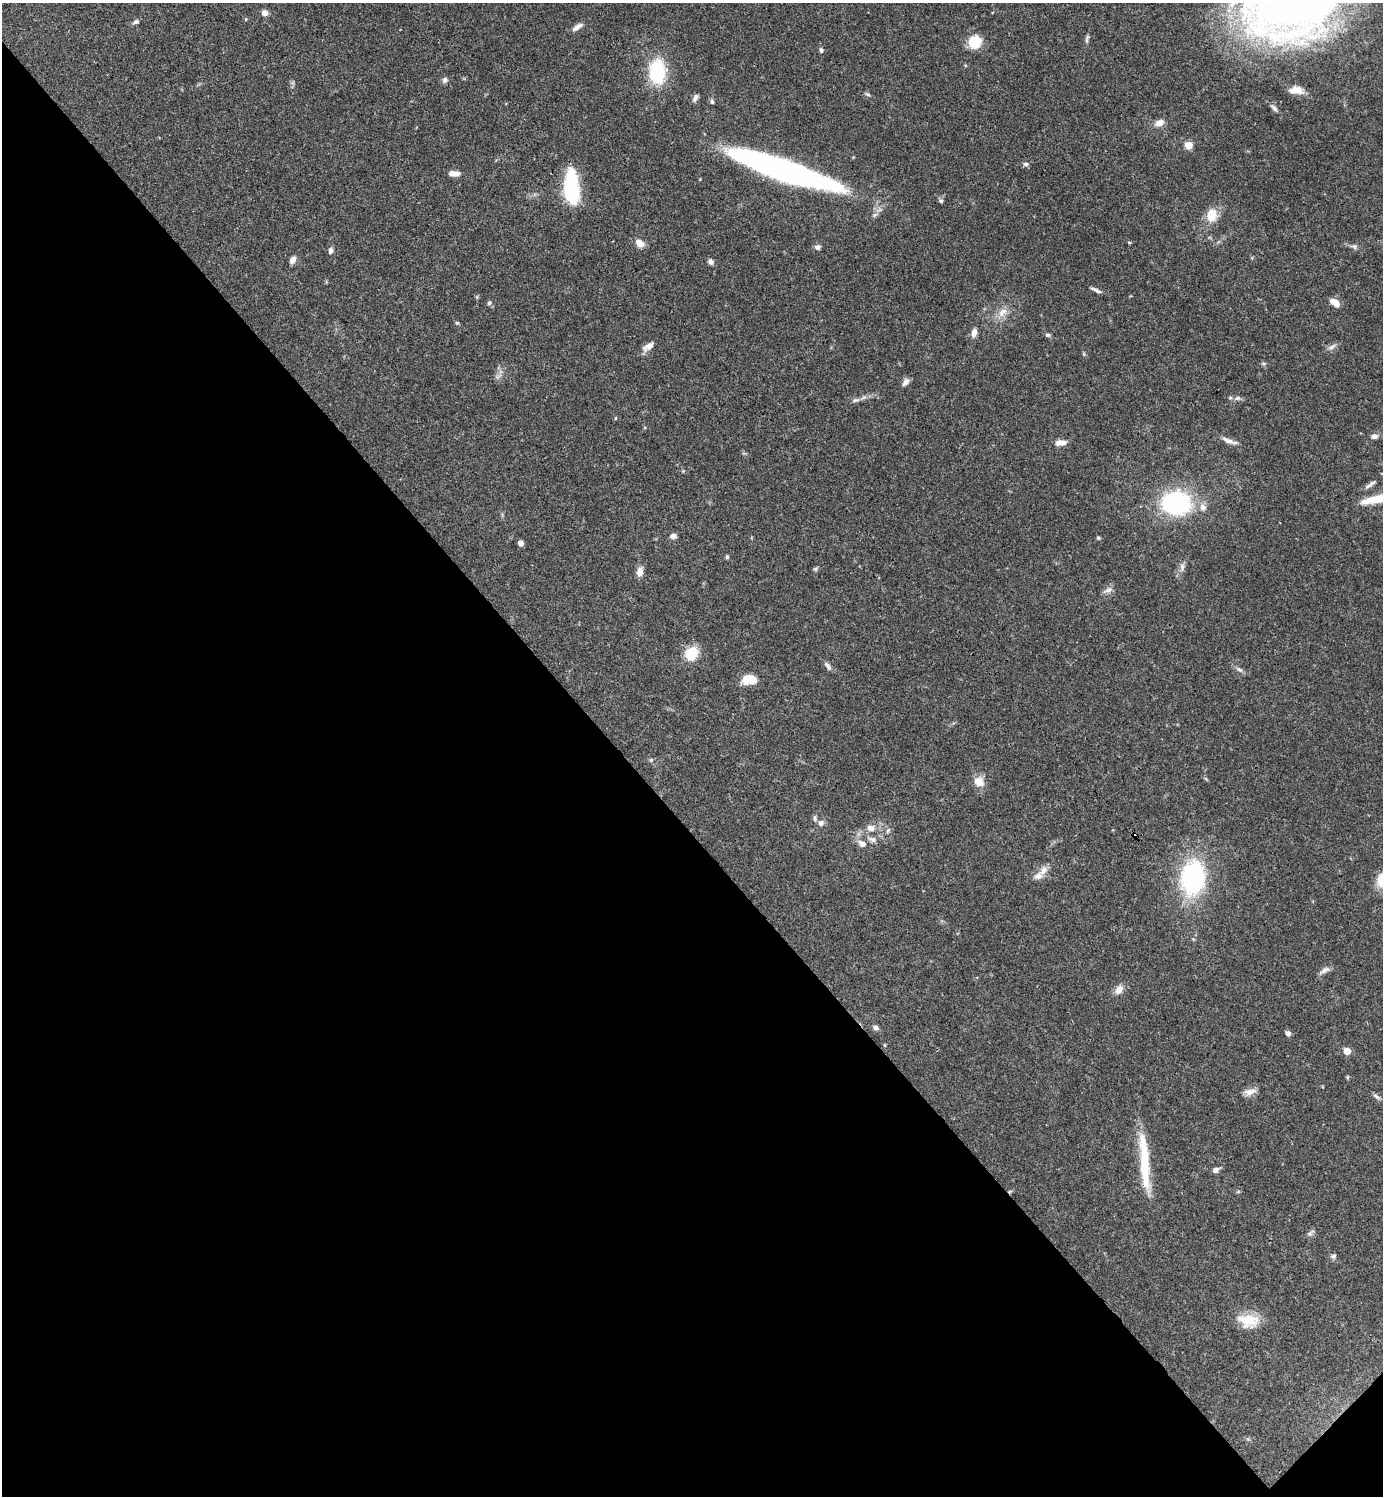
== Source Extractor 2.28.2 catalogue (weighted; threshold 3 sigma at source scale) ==
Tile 14 of 4 x 4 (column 2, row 4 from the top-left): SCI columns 1681-3061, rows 1-1494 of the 5980 x 5981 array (HDU 1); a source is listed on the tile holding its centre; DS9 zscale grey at full resolution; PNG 1385 x 1498 px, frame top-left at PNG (2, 3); no overlay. Shown black and unused: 45% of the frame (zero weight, under 3 of 4 exposures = <1% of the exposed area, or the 3 px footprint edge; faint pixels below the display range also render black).
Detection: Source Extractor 2.28.2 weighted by HDU 2 'WHT'; one run over the whole footprint, this tile lists its part. Background 0.0381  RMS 0.0026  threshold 0.0118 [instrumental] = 3 sigma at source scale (4.5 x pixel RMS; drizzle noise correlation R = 1.50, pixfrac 1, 0.05/0.05 arcsec/px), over >= 5 px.
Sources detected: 91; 1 cosmic-ray / hot-pixel residue — not listed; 1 inside a brighter listed object's ellipse — not listed separately; the other 89 listed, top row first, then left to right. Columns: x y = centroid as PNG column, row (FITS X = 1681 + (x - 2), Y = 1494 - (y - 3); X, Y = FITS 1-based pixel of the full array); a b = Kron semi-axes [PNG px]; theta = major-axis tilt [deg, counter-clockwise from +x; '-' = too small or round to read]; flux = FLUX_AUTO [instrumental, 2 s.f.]
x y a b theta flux
1293 4 77 52 14 280
265 13 7 6 - 1.5
246 19 5 3 - 0.23
136 22 8 6 21 0.7
577 27 16 6 33 1.5
1087 39 14 4 80 0.68
975 42 13 12 - 7.4
821 50 7 5 -71 0.55
657 72 30 20 90 14
445 80 8 6 60 0.81
1296 90 15 8 -4 2.9
868 94 8 4 -10 0.44
695 98 10 5 64 0.91
712 102 7 5 -73 0.52
1274 108 12 5 -45 0.92
1159 123 11 7 27 2.1
1188 145 5 5 - 8.3
1026 164 8 5 -16 0.59
783 170 101 17 -19 110
454 173 12 5 -2 2.3
571 188 29 12 -87 28
941 201 6 5 - 0.54
1212 215 15 11 84 4.9
1129 242 5 3 - 0.25
640 243 11 8 -35 2.5
818 247 7 6 - 0.94
1354 247 9 6 -23 0.85
330 251 8 5 82 0.87
293 260 9 6 57 1.4
711 262 7 6 - 0.89
1096 290 15 4 -25 0.87
1334 302 12 7 -36 2.5
489 303 6 5 - 0.55
1002 312 16 9 41 2.6
457 323 5 4 - 0.32
974 333 10 6 77 1.5
1048 335 6 5 - 0.55
648 346 16 7 36 1.8
1332 347 12 5 34 0.97
1084 354 6 3 -71 0.32
1264 363 8 4 -8 0.42
906 382 10 7 56 1.2
1238 398 8 6 14 0.8
856 400 12 5 18 0.89
615 418 5 3 - 0.23
1374 436 9 6 6 1.2
1228 440 17 7 -24 1.8
1061 443 13 7 5 2
1368 486 12 6 26 1
1373 499 19 9 8 3.9
1176 503 25 20 -4 36
1203 507 10 9 - 1.7
673 536 7 6 - 1.1
1098 538 5 4 - 0.38
520 543 4 4 - 2.2
727 557 5 4 - 0.38
1182 567 12 6 -87 1
815 568 8 4 9 0.45
640 572 11 8 84 1.8
1107 590 15 5 23 1.1
691 653 15 12 54 6.9
828 666 14 6 -54 0.95
1239 670 9 6 -35 0.82
748 679 12 8 -6 7.1
651 760 6 5 - 0.4
979 781 14 12 -31 2.9
815 818 9 5 -83 0.66
821 823 8 8 - 1.1
870 828 10 9 - 1.9
888 831 8 4 70 0.53
872 839 12 7 -22 1.3
862 844 11 8 -28 1.7
1043 870 14 8 49 1.9
1193 878 26 18 83 43
1325 970 15 6 29 1.2
1119 990 11 8 54 2
875 1028 8 6 -27 0.86
1288 1033 6 5 - 0.95
885 1045 5 3 - 0.25
1347 1051 5 5 - 5.9
1347 1077 6 4 89 0.3
1250 1092 17 8 8 1.8
1376 1096 11 4 -36 0.74
1144 1162 69 10 -85 14
1216 1170 7 5 22 1.3
1010 1191 6 4 19 0.37
1310 1233 12 5 40 0.76
1333 1256 8 5 10 0.57
1248 1320 28 15 -5 6.5
Overlapping masked pixels (flux is a lower limit): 1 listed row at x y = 1010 1191
Isophote crosses this tile's border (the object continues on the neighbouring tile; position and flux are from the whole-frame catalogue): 2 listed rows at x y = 1293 4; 1374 436